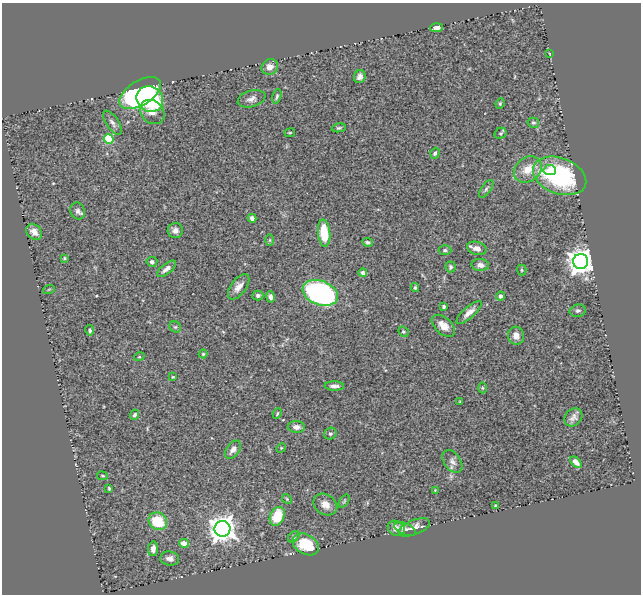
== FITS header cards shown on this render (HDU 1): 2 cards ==
NAXIS1  =                  639
NAXIS2  =                  592

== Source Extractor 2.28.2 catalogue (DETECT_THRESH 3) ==
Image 639 x 592 px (HDU 1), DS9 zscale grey, 1 PNG px = 1 image px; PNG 643 x 596 px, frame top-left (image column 1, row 592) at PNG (2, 3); each listed source drawn as its Kron ellipse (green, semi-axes under 4 px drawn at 4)
Background 0.365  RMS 0.033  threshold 0.0977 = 3 sigma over >= 5 px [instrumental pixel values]
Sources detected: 86; all 86 listed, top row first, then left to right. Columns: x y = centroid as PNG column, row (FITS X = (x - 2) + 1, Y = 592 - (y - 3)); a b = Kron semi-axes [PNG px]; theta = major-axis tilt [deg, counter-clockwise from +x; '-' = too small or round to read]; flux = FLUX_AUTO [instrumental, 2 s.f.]
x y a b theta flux
437 28 6 4 4 8.2
549 53 3 2 - 1.8
270 67 8 7 - 15
360 77 6 5 - 9.7
140 93 23 12 32 300
277 96 8 4 75 4.1
150 99 14 12 -39 250
251 99 14 8 15 11
500 104 5 3 - 2.9
152 112 13 11 -43 26
112 123 14 6 -57 8.9
533 123 6 5 - 3.8
339 128 7 4 12 3.5
290 133 5 3 - 1.9
500 133 6 5 - 3.6
109 139 5 5 - 120
435 153 5 4 - 5.2
528 169 15 12 36 35
550 170 6 5 - 12
560 176 27 18 -20 280
486 189 10 4 55 5.3
78 211 8 7 - 7.9
252 218 4 4 - 9.3
175 230 7 7 - 9.7
34 232 9 7 -41 14
324 233 13 6 -85 74
270 240 6 4 89 2.6
368 242 5 4 - 4.4
477 248 10 6 -14 13
445 250 6 5 - 4.3
64 258 3 3 - 2.7
581 261 7 7 - 2300
152 262 5 5 - 6
480 265 9 6 -4 11
450 267 5 5 - 4
166 269 11 5 38 10
522 270 5 5 - 2.8
363 273 4 4 - 8.3
239 287 15 7 53 16
415 288 4 3 - 3.8
49 289 6 3 19 2.3
320 293 18 12 -20 630
258 296 5 5 - 5.5
500 296 4 4 - 7.3
270 297 6 4 -78 7.9
444 306 3 3 - 4.6
578 311 8 6 11 5.8
469 312 16 5 42 15
443 326 14 8 -41 21
175 327 6 5 - 4.2
90 330 5 4 - 4.5
403 332 5 4 - 3
516 336 9 8 - 14
203 354 4 4 - 2.7
139 357 5 3 - 2.4
173 377 3 3 - 2
334 386 10 4 -1 8.8
482 388 5 3 - 2.3
460 401 3 3 - 1.9
277 414 5 3 - 2.7
135 415 5 4 - 5.2
573 417 10 8 45 10
296 427 8 6 -3 12
330 434 6 5 - 4.3
281 448 5 4 - 2.2
233 450 10 6 52 12
452 461 13 8 -54 11
576 462 7 4 -45 13
102 476 5 3 - 2.1
109 488 4 3 - 2.5
435 491 4 3 - 1.9
287 499 5 4 - 2.4
344 501 7 3 53 2.9
325 505 13 10 -33 18
495 505 3 3 - 1.9
277 516 10 7 66 66
158 521 9 8 - 75
414 527 16 7 21 15
396 528 9 7 -31 13
223 529 8 8 - 2500
405 529 11 5 -22 8.2
294 537 6 4 43 3.8
184 543 5 4 - 22
306 544 14 10 -29 67
153 549 7 5 83 12
170 558 9 7 -7 13